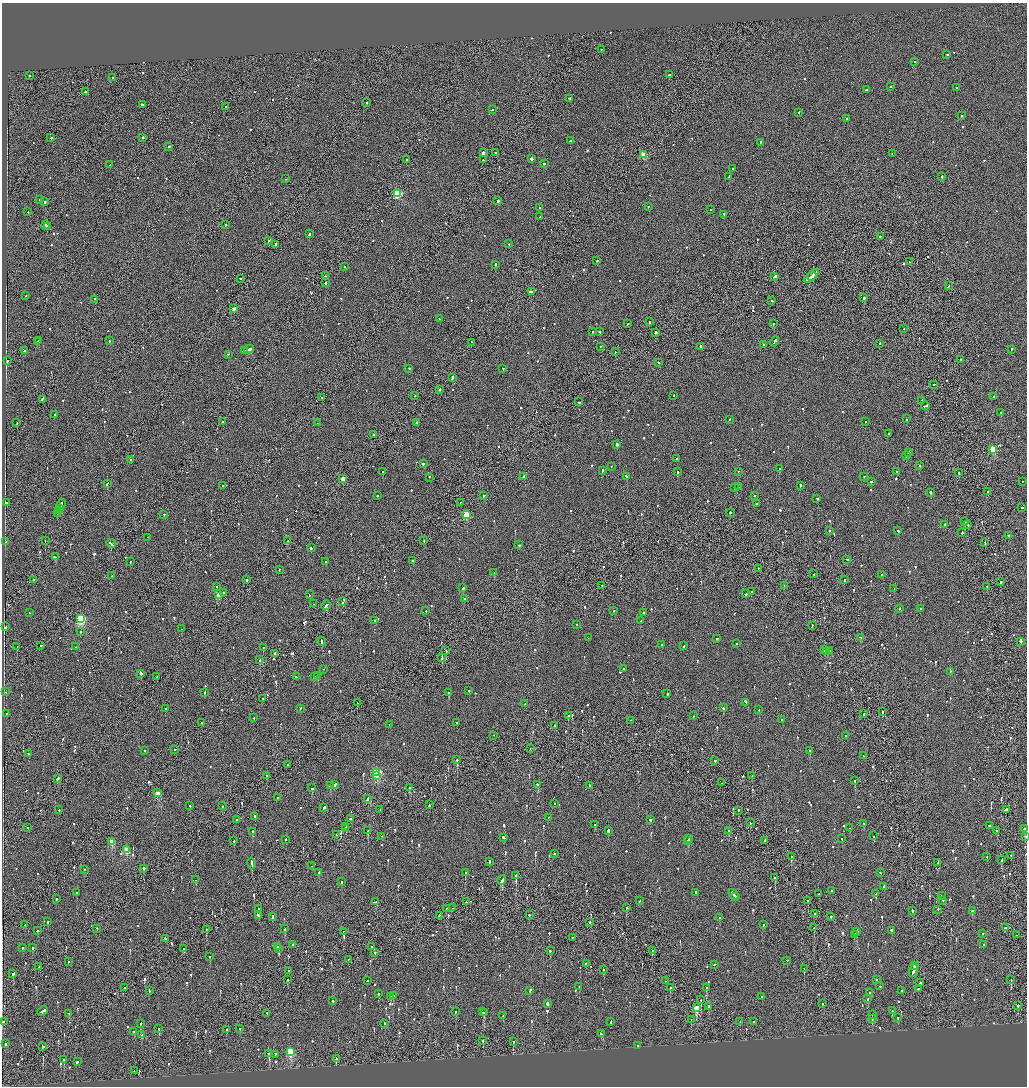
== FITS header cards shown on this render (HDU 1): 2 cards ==
NAXIS1  =                 2050
NAXIS2  =                 2168

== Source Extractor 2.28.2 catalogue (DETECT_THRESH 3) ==
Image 2050 x 2168 px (HDU 1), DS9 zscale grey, zoomed out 1/2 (1 PNG px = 2 x 2 image px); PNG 1029 x 1088 px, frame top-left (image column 2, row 2168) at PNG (2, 3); each listed source drawn as its Kron ellipse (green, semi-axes under 4 px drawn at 4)
Background -0.107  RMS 0.068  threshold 0.203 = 3 sigma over >= 5 px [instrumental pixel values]
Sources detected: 1132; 52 cannot appear on this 1/2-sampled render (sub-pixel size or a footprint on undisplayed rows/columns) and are neither listed nor drawn; of the other 1080, the 500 brightest by FLUX_AUTO listed and drawn (580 fainter detections omitted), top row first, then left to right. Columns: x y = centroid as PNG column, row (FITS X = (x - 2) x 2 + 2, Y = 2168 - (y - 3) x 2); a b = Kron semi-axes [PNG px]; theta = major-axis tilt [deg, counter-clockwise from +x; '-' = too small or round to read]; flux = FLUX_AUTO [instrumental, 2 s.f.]
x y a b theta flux
601 50 2 2 - 100
947 55 2 2 - 180
914 62 2 2 - 120
669 75 2 2 - 140
29 76 2 2 - 80
113 78 2 2 - 130
891 87 2 2 - 81
956 88 2 2 - 110
866 90 2 2 - 220
85 92 2 2 - 270
570 99 3 2 - 300
366 103 2 1 - 95
142 105 2 2 - 250
226 107 2 1 - 170
492 110 2 2 - 100
799 113 2 2 - 120
962 116 2 2 - 300
847 119 2 1 - 120
51 138 2 2 - 100
143 138 2 2 - 400
570 141 3 2 - 94
760 143 2 2 - 200
169 147 2 1 - 260
483 153 3 2 - 860
496 153 2 1 - 88
892 154 2 2 - 77
644 155 3 3 - 430
532 159 3 2 - 840
406 160 2 1 - 170
483 160 2 2 - 83
544 164 2 2 - 370
110 165 2 2 - 91
732 169 2 2 - 110
729 177 3 2 - 260
942 177 2 1 - 320
286 179 2 2 - 110
397 194 3 3 - 920
39 200 2 2 - 460
498 201 2 2 - 1000
45 202 2 2 - 350
648 207 2 2 - 89
539 208 2 2 - 120
711 210 2 2 - 85
28 212 2 2 - 78
724 215 2 2 - 100
540 217 2 2 - 77
45 225 3 2 - 380
225 225 2 2 - 370
48 227 3 1 - 370
309 234 3 2 - 250
880 237 2 2 - 140
269 241 4 2 - 230
509 244 2 2 - 92
275 245 3 2 - 990
597 261 2 2 - 100
910 262 2 2 - 100
496 265 2 2 - 170
344 267 2 2 - 120
813 275 7 2 44 590
325 276 2 2 - 180
775 277 3 2 - 430
810 278 7 2 34 620
240 279 2 2 - 300
325 283 2 2 - 150
948 286 3 2 - 120
531 292 3 2 - 350
26 296 2 2 - 75
864 298 2 2 - 1200
94 300 2 2 - 260
772 301 2 2 - 180
234 309 2 2 - 120
439 319 2 2 - 120
649 322 2 2 - 99
627 324 2 1 - 87
773 324 2 2 - 130
904 329 2 1 - 87
592 332 2 2 - 290
599 332 2 2 - 130
655 333 2 2 - 510
39 341 2 2 - 77
109 341 2 2 - 90
37 342 2 1 - 81
774 342 5 2 - 230
471 343 2 1 - 94
880 344 2 2 - 210
763 345 2 2 - 120
600 347 2 2 - 100
701 347 2 2 - 2700
249 350 5 2 - 380
1011 350 2 2 - 190
24 351 3 2 - 220
244 351 4 2 - 400
615 352 2 1 - 330
228 355 2 1 - 140
961 360 2 2 - 180
7 361 2 2 - 140
658 363 2 2 - 190
409 369 2 2 - 84
502 369 3 2 - 190
452 378 3 2 - 330
934 385 2 2 - 130
440 390 2 2 - 170
415 396 2 1 - 120
674 396 2 2 - 190
994 397 2 2 - 380
322 398 2 1 - 160
42 400 4 1 - 280
922 401 2 2 - 120
579 402 3 2 - 260
925 406 4 2 - 240
1001 413 2 2 - 120
55 415 2 2 - 320
906 419 2 2 - 100
729 420 2 2 - 91
223 422 2 2 - 310
865 422 2 2 - 95
17 423 2 2 - 80
317 423 2 2 - 130
417 423 2 2 - 260
888 434 2 2 - 140
373 435 2 2 - 160
617 445 3 2 - 780
993 450 3 3 - 580
909 453 2 2 - 320
907 456 2 1 - 160
677 459 2 2 - 86
130 460 2 1 - 89
423 464 2 2 - 310
919 466 2 2 - 110
611 467 2 2 - 91
779 469 2 2 - 620
602 471 3 2 - 300
383 472 2 2 - 300
677 472 2 2 - 210
738 472 2 1 - 400
897 472 2 2 - 180
959 473 2 1 - 280
524 477 2 2 - 490
626 477 4 2 - 170
864 477 2 2 - 82
429 478 2 2 - 81
343 479 3 2 - 200
871 482 2 2 - 160
1022 482 2 1 - 78
107 484 3 2 - 160
223 486 2 1 - 89
800 486 2 2 - 410
738 487 2 1 - 84
734 488 2 2 - 76
988 492 2 2 - 94
931 493 2 2 - 390
377 496 2 2 - 100
483 496 2 2 - 480
755 496 2 2 - 85
817 499 3 2 - 140
7 503 3 2 - 200
461 503 2 2 - 99
756 504 2 2 - 86
61 505 5 2 - 330
1022 508 2 2 - 81
59 509 3 2 - 210
58 511 2 1 - 180
730 513 2 2 - 290
57 514 3 2 - 290
164 515 2 2 - 95
466 515 3 3 - 580
965 522 2 2 - 97
945 525 2 2 - 350
968 525 2 2 - 160
829 531 2 2 - 110
898 531 2 2 - 96
962 533 2 2 - 100
1008 536 2 2 - 170
147 538 2 1 - 78
45 541 2 1 - 170
288 541 3 2 - 250
424 541 2 1 - 110
6 542 2 2 - 100
985 543 2 1 - 91
111 544 5 2 - 390
519 545 2 2 - 210
311 548 3 2 - 320
55 557 3 2 - 200
847 560 2 1 - 78
413 561 2 2 - 85
130 562 2 1 - 170
326 562 2 2 - 100
758 569 2 2 - 180
279 570 2 1 - 130
494 573 2 2 - 90
813 574 2 2 - 180
882 575 2 2 - 130
111 576 2 1 - 190
33 580 2 1 - 150
246 580 3 2 - 240
844 580 3 2 - 180
1001 582 2 2 - 150
602 586 2 2 - 110
784 586 2 2 - 77
217 587 2 2 - 82
987 587 2 2 - 190
463 588 3 2 - 330
894 589 2 2 - 83
751 592 2 1 - 200
224 593 2 2 - 130
746 594 2 2 - 320
218 595 3 2 - 190
309 595 2 1 - 98
464 599 2 2 - 140
342 602 2 1 - 83
313 604 2 2 - 89
326 606 5 2 - 370
900 609 2 2 - 270
921 609 2 2 - 190
426 611 2 2 - 75
614 611 2 2 - 92
30 613 2 2 - 98
644 613 2 1 - 170
81 619 3 3 - 1200
375 621 2 2 - 120
641 621 2 2 - 170
577 625 2 2 - 85
812 626 2 2 - 95
5 627 4 2 - 320
182 629 2 2 - 78
80 632 2 2 - 93
588 638 2 1 - 86
861 638 3 2 - 110
717 639 2 2 - 110
322 642 4 2 - 300
1021 642 2 2 - 160
736 644 2 2 - 86
662 645 2 2 - 110
41 646 2 2 - 270
684 646 2 2 - 80
17 647 2 2 - 240
76 647 2 2 - 120
263 648 2 2 - 150
825 650 2 1 - 250
446 651 2 1 - 94
830 651 2 2 - 95
826 652 2 2 - 170
275 654 2 2 - 1200
442 658 2 1 - 460
260 660 2 2 - 370
624 669 2 2 - 150
323 670 2 1 - 81
951 672 4 2 - 100
141 674 3 2 - 210
318 676 2 2 - 160
157 677 2 2 - 79
296 677 2 2 - 110
314 677 2 2 - 110
469 691 2 1 - 140
6 692 2 1 - 76
205 693 2 2 - 94
448 693 3 2 - 290
667 694 2 2 - 90
263 699 2 2 - 94
357 703 2 1 - 120
746 703 4 2 - 350
525 704 2 2 - 110
723 708 2 2 - 450
166 709 2 1 - 120
300 709 2 2 - 120
759 710 2 2 - 91
882 712 2 2 - 120
6 714 2 2 - 91
864 714 3 1 - 210
568 716 2 2 - 360
693 716 2 2 - 260
254 718 2 2 - 85
781 720 2 2 - 110
631 721 2 1 - 89
201 723 2 2 - 130
457 723 2 1 - 190
389 725 2 2 - 140
554 726 2 2 - 110
494 736 2 1 - 140
845 736 2 1 - 250
530 749 2 1 - 76
174 750 2 2 - 90
145 751 2 2 - 190
810 751 2 2 - 78
28 754 2 1 - 540
863 756 2 1 - 160
457 760 3 2 - 350
715 761 2 2 - 300
287 765 2 1 - 230
377 773 3 3 - 1700
267 776 2 1 - 100
376 776 3 2 - 130
752 776 2 2 - 79
57 779 3 2 - 160
855 781 2 2 - 170
722 783 2 2 - 130
334 785 4 2 - 430
537 785 3 2 - 250
330 786 3 1 - 290
589 786 2 2 - 91
312 788 3 2 - 400
410 788 3 2 - 140
158 793 3 2 - 340
278 798 2 2 - 86
367 799 3 2 - 560
554 804 2 2 - 76
429 805 2 1 - 170
190 806 2 2 - 110
223 806 2 1 - 110
324 808 3 2 - 290
59 810 2 2 - 82
380 810 2 1 - 78
1006 810 4 2 - 570
738 811 2 1 - 120
255 817 2 2 - 310
548 818 2 2 - 76
350 819 2 1 - 260
236 820 2 2 - 130
650 820 2 2 - 320
750 823 2 1 - 130
864 824 2 2 - 98
595 825 2 2 - 220
989 826 2 2 - 220
346 827 2 1 - 350
27 828 2 2 - 110
850 828 2 2 - 81
346 829 3 2 - 620
1024 829 2 2 - 590
368 831 2 2 - 200
608 831 2 2 - 1100
729 831 2 2 - 270
997 831 2 2 - 150
253 832 2 2 - 240
336 835 2 2 - 110
873 836 2 1 - 130
382 837 2 1 - 210
1026 837 2 1 - 130
503 838 3 2 - 180
689 839 2 1 - 140
842 839 2 2 - 140
286 840 2 2 - 200
234 841 2 2 - 170
688 841 3 2 - 250
765 841 2 2 - 110
112 842 3 2 - 290
126 850 3 3 - 380
555 854 2 2 - 82
1011 856 2 2 - 97
791 857 2 1 - 190
987 857 2 2 - 83
1002 860 2 2 - 120
489 862 2 2 - 200
938 863 2 2 - 220
252 864 6 2 -77 360
311 866 2 1 - 240
144 869 3 2 - 200
84 870 2 2 - 84
319 873 2 2 - 290
465 873 2 2 - 230
880 873 2 2 - 130
516 876 3 2 - 1700
775 878 2 2 - 360
196 880 2 2 - 78
502 881 4 2 - 1400
342 882 2 2 - 200
884 887 3 2 - 240
831 891 2 2 - 77
76 893 2 2 - 98
695 893 2 2 - 160
819 894 2 1 - 83
876 894 2 2 - 470
734 895 6 2 -50 460
941 896 2 2 - 130
735 897 3 2 - 320
56 899 2 2 - 280
639 901 2 2 - 120
808 901 2 2 - 120
943 901 2 1 - 80
375 902 4 2 - 290
466 902 2 2 - 92
452 908 2 1 - 140
626 908 2 2 - 230
259 909 2 2 - 82
446 909 2 1 - 100
938 910 2 2 - 160
913 911 3 2 - 190
972 911 2 2 - 650
814 914 2 2 - 82
529 915 2 2 - 310
258 916 3 2 - 290
439 916 2 1 - 570
273 917 3 2 - 120
831 917 2 2 - 120
720 918 2 2 - 140
48 922 2 2 - 180
590 923 2 2 - 480
25 925 2 2 - 100
763 925 2 2 - 89
814 928 2 1 - 79
1006 928 2 2 - 480
97 929 2 1 - 180
285 929 2 2 - 93
206 930 2 2 - 170
37 931 2 2 - 87
891 931 2 2 - 190
343 932 2 2 - 83
857 932 4 2 - 360
983 934 2 2 - 80
854 935 3 2 - 210
1016 935 2 1 - 77
573 938 2 1 - 76
165 939 2 2 - 130
293 945 2 2 - 130
983 945 3 2 - 240
278 947 3 2 - 140
371 947 2 2 - 140
22 948 2 2 - 99
32 948 2 2 - 1400
183 949 2 2 - 350
279 949 2 2 - 98
550 951 3 2 - 170
652 951 2 2 - 150
375 953 2 2 - 120
210 957 2 2 - 140
348 960 2 2 - 84
787 961 2 2 - 140
68 962 2 2 - 170
586 964 2 2 - 95
714 965 2 2 - 170
914 966 3 2 - 330
39 967 2 2 - 230
804 969 3 2 - 86
603 970 2 2 - 82
288 971 2 2 - 100
913 971 6 2 72 510
13 974 3 2 - 570
287 980 2 1 - 93
876 980 2 2 - 180
1011 980 2 1 - 120
368 981 2 2 - 130
665 981 2 1 - 250
920 983 2 2 - 150
880 986 2 2 - 110
579 987 2 2 - 230
124 988 2 2 - 94
670 988 2 2 - 280
706 988 2 2 - 570
918 989 2 2 - 430
149 991 2 2 - 120
530 991 3 2 - 160
902 991 2 2 - 130
869 993 2 2 - 96
378 994 2 2 - 95
394 996 2 2 - 80
390 997 2 2 - 270
762 997 2 2 - 150
868 999 2 2 - 170
701 1000 2 2 - 130
333 1001 2 2 - 81
547 1004 3 2 - 500
822 1004 2 1 - 90
1018 1006 3 2 - 140
709 1007 3 2 - 400
697 1008 4 2 - 540
43 1011 5 2 - 390
892 1011 2 2 - 160
455 1012 2 2 - 120
483 1012 2 1 - 130
485 1013 2 2 - 270
69 1014 2 2 - 89
267 1014 2 2 - 580
872 1015 2 2 - 75
503 1016 2 2 - 93
898 1018 2 2 - 82
872 1019 2 2 - 84
691 1020 2 2 - 84
3 1022 2 2 - 83
611 1022 3 2 - 210
740 1022 2 1 - 220
754 1022 2 2 - 93
140 1024 2 2 - 200
384 1024 2 2 - 140
159 1029 2 2 - 110
240 1029 2 2 - 89
226 1030 2 1 - 190
134 1032 2 2 - 100
601 1034 4 2 - 180
142 1035 2 1 - 130
483 1041 2 2 - 160
513 1042 2 2 - 120
6 1044 2 2 - 110
638 1046 2 2 - 630
43 1047 3 2 - 190
290 1052 3 3 - 1100
269 1054 2 2 - 770
275 1055 2 2 - 120
336 1059 3 1 - 140
64 1060 2 2 - 200
77 1062 3 2 - 200
134 1071 2 1 - 90
At the frame edge (FLAGS 8, measured only in part): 3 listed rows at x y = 1024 829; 1026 837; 3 1022
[580 fainter detections neither listed nor drawn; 52 sub-pixel or undisplayed-footprint detections neither listed nor drawn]